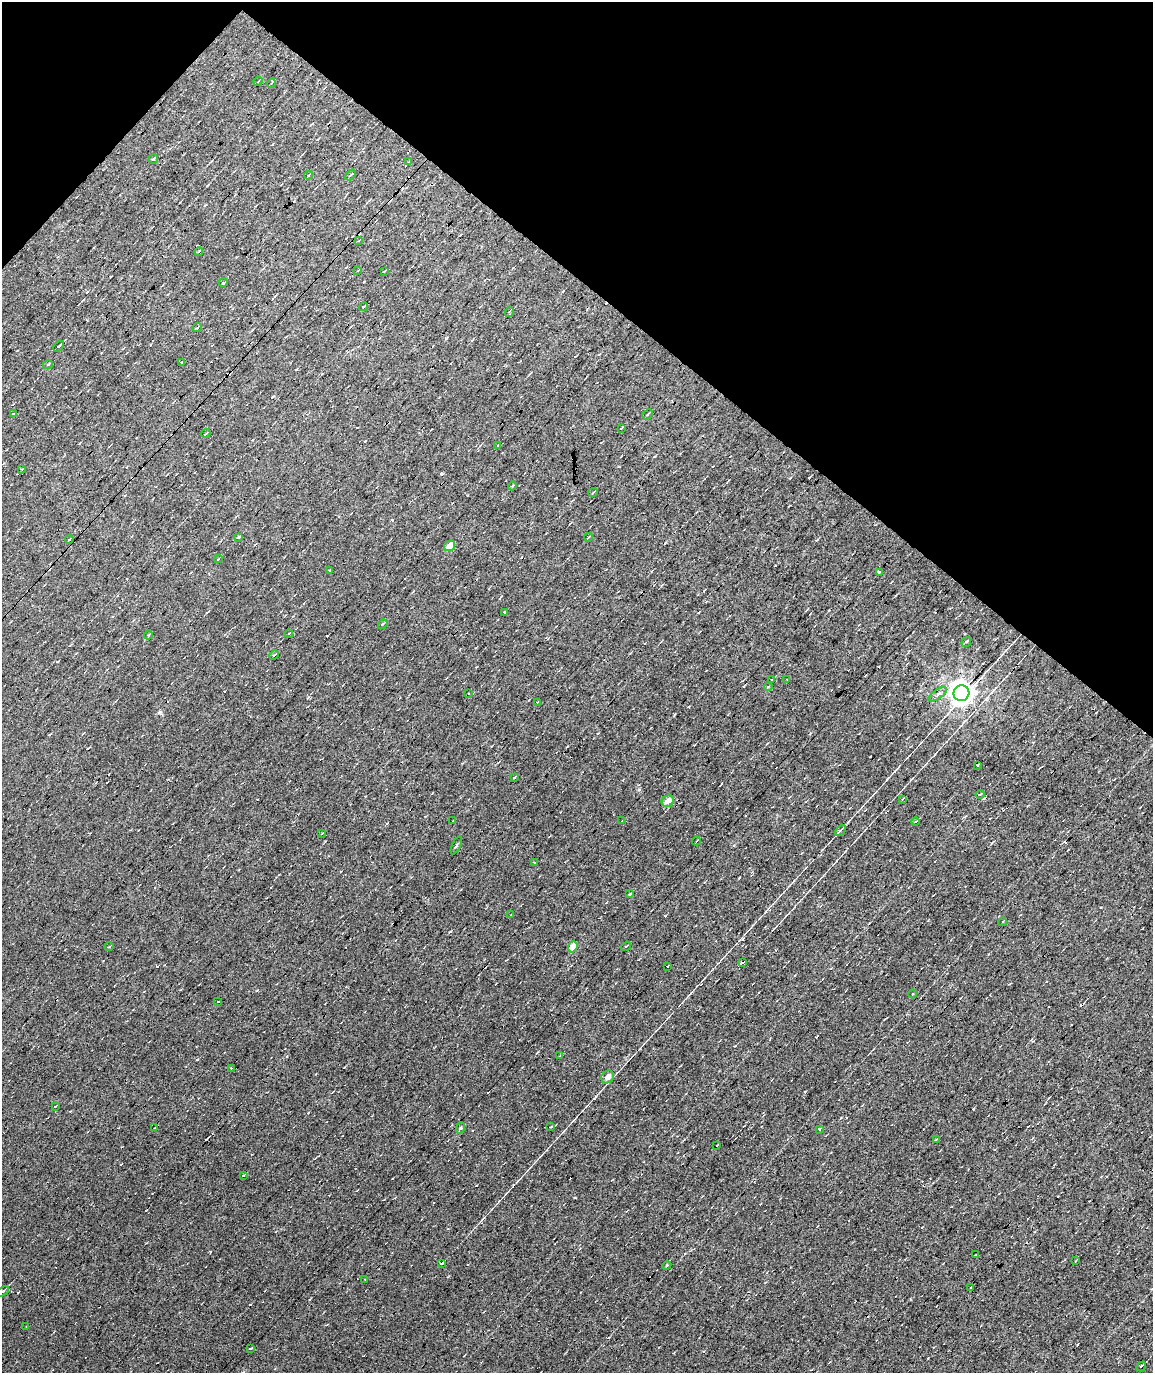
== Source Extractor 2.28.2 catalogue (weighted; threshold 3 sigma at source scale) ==
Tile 2 of 4 x 3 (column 2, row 1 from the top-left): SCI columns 1152-2302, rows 2908-4278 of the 4604 x 4477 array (HDU 1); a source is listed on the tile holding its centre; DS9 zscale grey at full resolution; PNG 1155 x 1375 px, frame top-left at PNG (2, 2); each listed source drawn as its Kron ellipse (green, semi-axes under 4 px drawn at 4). Shown black and unused: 24% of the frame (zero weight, under 7 of 13 exposures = <1% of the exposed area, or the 3 px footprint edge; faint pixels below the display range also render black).
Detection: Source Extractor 2.28.2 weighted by HDU 2 'WHT'; one run over the whole footprint, this tile lists its part. Background 0.0158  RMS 0.0068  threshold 0.0279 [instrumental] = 3 sigma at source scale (4.09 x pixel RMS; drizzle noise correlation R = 1.36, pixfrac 0.8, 0.0396/0.0396 arcsec/px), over >= 5 px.
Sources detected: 133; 44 cosmic-ray / hot-pixel residue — neither listed nor drawn; the other 89 listed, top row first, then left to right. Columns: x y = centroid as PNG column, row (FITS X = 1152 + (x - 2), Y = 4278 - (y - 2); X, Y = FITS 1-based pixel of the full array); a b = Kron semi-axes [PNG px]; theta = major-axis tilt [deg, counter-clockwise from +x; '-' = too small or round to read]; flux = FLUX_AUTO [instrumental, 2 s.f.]
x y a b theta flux
258 81 5 2 - 0.42
271 83 5 3 - 0.53
153 159 5 3 - 0.54
408 162 4 3 - 0.46
308 175 4 3 - 0.94
351 175 6 2 46 0.57
358 241 4 3 - 0.59
199 252 4 3 - 1.2
358 271 4 3 - 0.57
384 271 3 2 - 0.5
223 283 4 3 - 0.55
363 307 5 3 - 0.79
509 312 5 3 - 0.64
197 328 5 3 - 0.67
59 346 6 3 46 2.4
181 363 3 3 - 4.1
48 364 5 3 - 0.54
13 414 3 2 - 0.42
648 414 6 3 42 0.68
621 428 3 2 - 0.61
206 433 4 3 - 0.51
498 445 4 3 - 0.5
22 469 3 3 - 0.43
512 486 4 3 - 0.68
593 492 5 3 - 0.58
238 537 4 3 - 0.66
589 537 4 2 - 0.5
69 539 4 3 - 0.99
449 546 6 5 - 6.6
218 559 4 2 - 0.46
329 570 3 2 - 0.68
879 572 3 3 - 24
504 612 3 3 - 4.4
383 624 5 3 - 0.63
289 633 4 3 - 0.49
148 635 4 3 - 0.54
966 642 5 3 - 0.88
274 655 5 3 - 1.4
787 679 3 3 - 0.6
772 680 3 3 - 18
768 687 4 2 - 0.93
961 693 8 7 - 560
468 694 3 2 - 1.1
938 694 10 5 35 2
538 702 4 2 - 0.45
977 765 3 3 - 9.7
514 777 3 3 - 0.56
980 794 4 3 - 0.68
903 799 4 2 - 0.47
668 801 6 5 - 5.5
453 821 2 2 - 0.46
622 821 3 2 - 0.54
915 822 4 3 - 1
840 830 6 4 45 1.2
322 833 4 2 - 0.46
696 841 4 2 - 0.54
456 845 10 2 65 0.8
534 863 3 3 - 2.5
630 894 3 2 - 0.54
511 914 3 2 - 1.3
1002 922 4 3 - 0.66
626 946 5 3 - 0.56
109 947 4 3 - 0.55
573 947 5 4 - 10
742 963 3 3 - 82
667 966 3 2 - 0.64
913 994 4 3 - 0.48
218 1002 3 2 - 0.38
559 1056 3 2 - 0.6
231 1068 3 3 - 0.51
608 1077 7 6 - 4.6
55 1107 3 2 - 0.41
551 1127 3 2 - 0.54
154 1128 3 2 - 0.46
460 1128 6 4 71 0.72
819 1129 4 3 - 0.94
936 1140 4 2 - 0.41
717 1145 2 2 - 0.39
243 1176 4 2 - 0.42
975 1255 3 2 - 0.33
1075 1261 4 2 - 0.4
441 1264 3 3 - 24
667 1265 4 3 - 0.54
365 1279 3 3 - 0.52
971 1287 4 2 - 0.59
2 1292 7 4 31 1.6
26 1326 2 2 - 0.35
251 1348 3 2 - 0.54
1141 1366 5 3 - 4
Overlapping masked pixels (flux is a lower limit): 2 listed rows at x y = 449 546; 961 693
Isophote crosses this tile's border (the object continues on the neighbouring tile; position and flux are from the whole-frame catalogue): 1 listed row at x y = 2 1292
Unlisted compact peaks at least as high as the median listed source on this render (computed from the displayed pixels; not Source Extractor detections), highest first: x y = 160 712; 742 939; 441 474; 973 1109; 257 990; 484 1217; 766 911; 739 878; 935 754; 273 396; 598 733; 308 697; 735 1046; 1101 907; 910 1299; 655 456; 991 843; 574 1120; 822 850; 448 1277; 661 586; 794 880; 688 707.